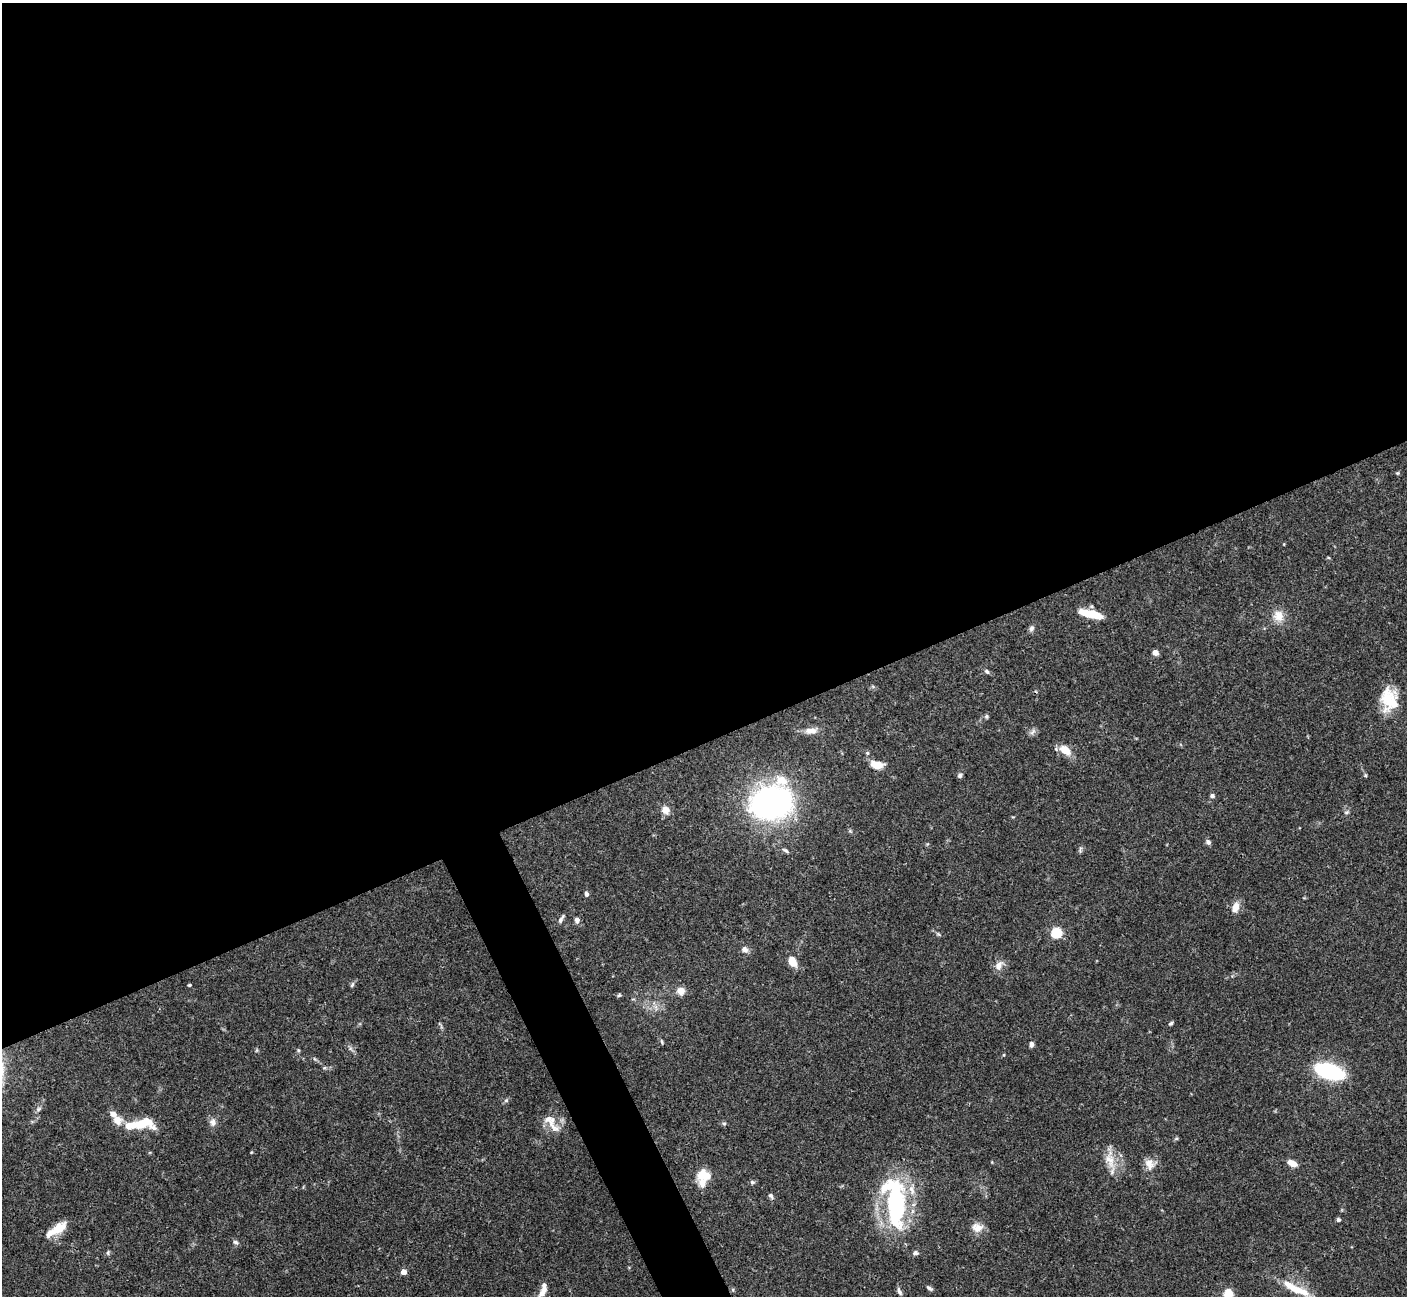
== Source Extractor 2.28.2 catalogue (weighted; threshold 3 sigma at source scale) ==
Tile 2 of 4 x 4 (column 2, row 1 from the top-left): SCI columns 1411-2815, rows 4169-5462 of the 5628 x 5617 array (HDU 1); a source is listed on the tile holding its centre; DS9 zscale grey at full resolution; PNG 1409 x 1298 px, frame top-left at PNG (2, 3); no overlay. Shown black and unused: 59% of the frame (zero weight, under 3 of 4 exposures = <1% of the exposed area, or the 3 px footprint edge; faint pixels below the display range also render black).
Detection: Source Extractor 2.28.2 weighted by HDU 2 'WHT'; one run over the whole footprint, this tile lists its part. Background 0.0665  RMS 0.0031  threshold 0.0139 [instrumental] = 3 sigma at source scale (4.5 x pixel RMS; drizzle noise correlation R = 1.50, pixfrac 1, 0.05/0.05 arcsec/px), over >= 5 px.
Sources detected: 76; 9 inside a brighter listed object's ellipse — not listed separately; the other 67 listed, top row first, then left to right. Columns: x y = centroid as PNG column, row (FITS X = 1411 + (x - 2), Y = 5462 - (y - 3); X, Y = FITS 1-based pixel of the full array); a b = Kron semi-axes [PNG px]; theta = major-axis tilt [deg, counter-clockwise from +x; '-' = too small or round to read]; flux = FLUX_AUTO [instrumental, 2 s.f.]
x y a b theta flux
1397 473 5 4 - 0.36
1090 614 25 7 -14 8
1278 616 16 14 -64 3.8
1031 628 8 6 60 0.86
1155 652 6 6 - 1.5
987 671 8 5 -39 0.68
1389 699 29 20 -82 9.7
986 716 6 5 - 0.56
811 731 17 8 3 2.5
1032 732 11 5 44 0.92
1065 750 15 9 -41 4.2
867 753 5 5 - 0.41
877 765 13 8 -13 4.3
1365 775 6 4 -89 0.37
960 776 6 6 - 0.7
1212 796 6 5 - 0.69
771 802 38 29 11 85
665 810 10 9 - 2.3
1208 842 7 6 - 0.83
1080 849 10 3 79 0.51
785 850 10 4 -32 0.63
586 894 6 5 - 0.78
1235 907 12 8 72 2.9
561 919 12 5 62 0.9
577 920 8 6 83 1.1
1056 933 5 5 - 27
745 949 8 7 - 1.4
792 961 10 7 -63 4.5
998 966 13 9 69 2.2
189 985 3 3 - 0.41
352 985 6 4 46 0.52
681 991 11 10 - 2.2
619 995 5 4 - 0.44
1171 1023 6 4 36 0.54
662 1042 7 3 -71 0.39
1031 1044 6 4 86 1.3
298 1050 5 4 - 0.38
1004 1055 5 3 - 0.29
324 1068 6 3 18 0.41
1330 1071 20 10 -17 41
506 1100 6 4 0 0.49
113 1114 10 7 -27 1.6
549 1119 19 11 -4 3.6
213 1122 11 8 84 1.6
142 1123 28 13 -1 9.5
724 1123 6 4 0 0.44
1176 1138 6 4 2 0.43
1110 1160 26 12 -78 5.2
1292 1163 10 6 -26 2.7
1149 1164 15 12 -70 3
704 1175 17 13 -5 5.7
752 1182 6 5 - 0.61
771 1196 8 5 -60 0.7
895 1203 61 22 -84 44
1338 1220 5 5 - 0.63
977 1227 15 12 -12 2.9
58 1229 22 10 42 5.1
235 1242 7 5 -31 0.73
108 1252 7 3 89 0.45
915 1253 7 6 - 0.82
404 1272 4 4 - 3.1
929 1288 9 5 -35 0.7
733 1290 5 3 - 0.38
899 1291 11 4 -64 0.88
1301 1291 23 10 -22 5.3
542 1292 19 8 58 2.8
1228 1293 10 10 - 3.6
Isophote crosses this tile's border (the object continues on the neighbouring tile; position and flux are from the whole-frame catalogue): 1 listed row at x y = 1228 1293